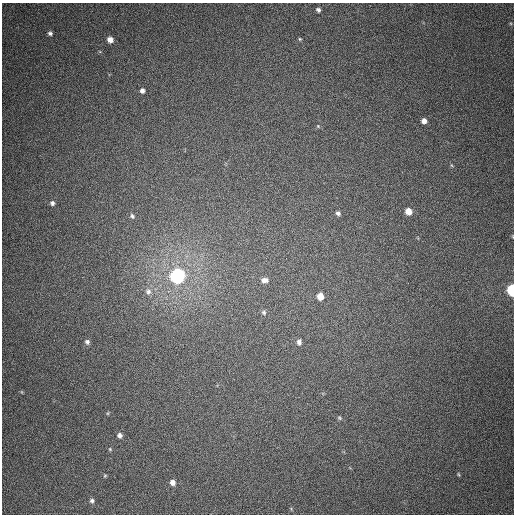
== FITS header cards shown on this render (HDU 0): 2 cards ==
NAXIS1  =                  512
NAXIS2  =                  512

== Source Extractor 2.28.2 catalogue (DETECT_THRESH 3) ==
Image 512 x 512 px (HDU 0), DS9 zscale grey, 1 PNG px = 1 image px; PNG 516 x 516 px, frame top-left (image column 1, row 512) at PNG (2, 3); no overlay
Background 379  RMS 9.2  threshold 27.7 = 3 sigma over >= 5 px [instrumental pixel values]
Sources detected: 31; all 31 listed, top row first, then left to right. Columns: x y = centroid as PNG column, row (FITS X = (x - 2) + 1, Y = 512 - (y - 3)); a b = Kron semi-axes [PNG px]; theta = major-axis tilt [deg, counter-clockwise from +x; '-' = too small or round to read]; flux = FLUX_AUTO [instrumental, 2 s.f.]
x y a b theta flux
318 10 6 5 - 1700
50 33 5 5 - 1600
300 39 5 5 - 810
110 40 6 5 - 4300
142 91 5 4 - 2100
424 121 5 5 - 3200
318 126 6 4 -46 770
451 165 6 3 -70 720
52 203 5 5 - 1500
408 211 6 6 - 6700
338 213 6 5 - 1600
132 216 7 5 -56 1500
512 236 5 3 - 500
178 276 7 7 - 230000
265 280 8 6 1 2900
512 290 6 4 -89 63000
148 291 10 9 - 3600
320 296 7 6 - 7500
264 312 7 7 - 1400
87 342 6 5 - 1600
299 342 7 6 - 2200
22 392 5 3 - 590
108 413 5 3 - 590
339 418 6 5 - 1100
120 435 6 5 - 2200
110 449 5 4 - 670
458 474 5 4 - 700
105 476 5 4 - 660
172 482 6 6 - 3300
92 501 6 5 - 1500
291 509 6 4 -58 740
At the frame edge (FLAGS 8, measured only in part): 2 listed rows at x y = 512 236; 512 290